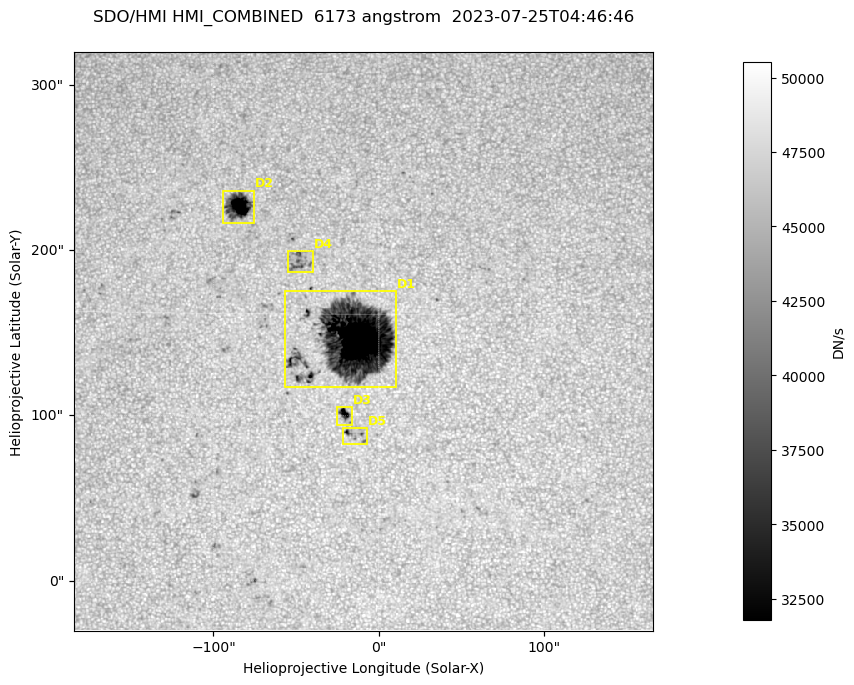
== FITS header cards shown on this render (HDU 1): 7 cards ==
TELESCOP= 'SDO/HMI '           / Telescope
INSTRUME= 'HMI_COMBINED'       / For HMI: HMI_SIDE1, HMI_FRONT2, or HMI_COMBINED
WAVELNTH=                6173. / [angstrom] Wavelength
DATE-OBS= '2023-07-25T04:46:46.000' / [ISO] Observation date {DATE__OBS}
CTYPE1  = 'HPLN-TAN'           / CTYPE1: HPLN
CTYPE2  = 'HPLT-TAN'           / CTYPE2: HPLT
BUNIT   = 'DN/s    '           / Physical Units

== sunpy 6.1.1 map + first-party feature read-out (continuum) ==
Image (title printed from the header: SDO/HMI HMI_COMBINED  6173 angstrom  2023-07-25T04:46:46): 695 x 695 px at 0.504 arcsec/px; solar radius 945 arcsec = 1874 px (partial field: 4.4% of the solar disc is inside the frame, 100% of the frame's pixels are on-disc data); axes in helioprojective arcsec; data unit DN/s (BUNIT, on the colour bar)
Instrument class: CONTINUUM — white-light / continuum photospheric image (CONTENT/OBS_TYPE)
Dark features (sunspots / pores): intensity divided by the frame's on-disc median (partial field: no limb-darkening profile); local-median window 302 px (8% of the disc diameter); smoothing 3 px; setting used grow <= 0.95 with closing radius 3 px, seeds <= 0.88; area >= 120 px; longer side >= 8 px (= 4 arcsec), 4 px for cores <= 0.7; partial field; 5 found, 5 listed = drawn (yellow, D1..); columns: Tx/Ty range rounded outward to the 2 arcsec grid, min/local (2 s.f., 1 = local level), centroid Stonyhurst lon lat
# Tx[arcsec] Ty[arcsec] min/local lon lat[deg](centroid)
D1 -58..12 116..176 0.13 -1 +14
D2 -96..-74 216..236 0.3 -5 +19
D3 -26..-16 94..106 0.57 -1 +11
D4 -56..-40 186..200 0.81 -3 +17
D5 -22..-6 82..94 0.7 -1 +11